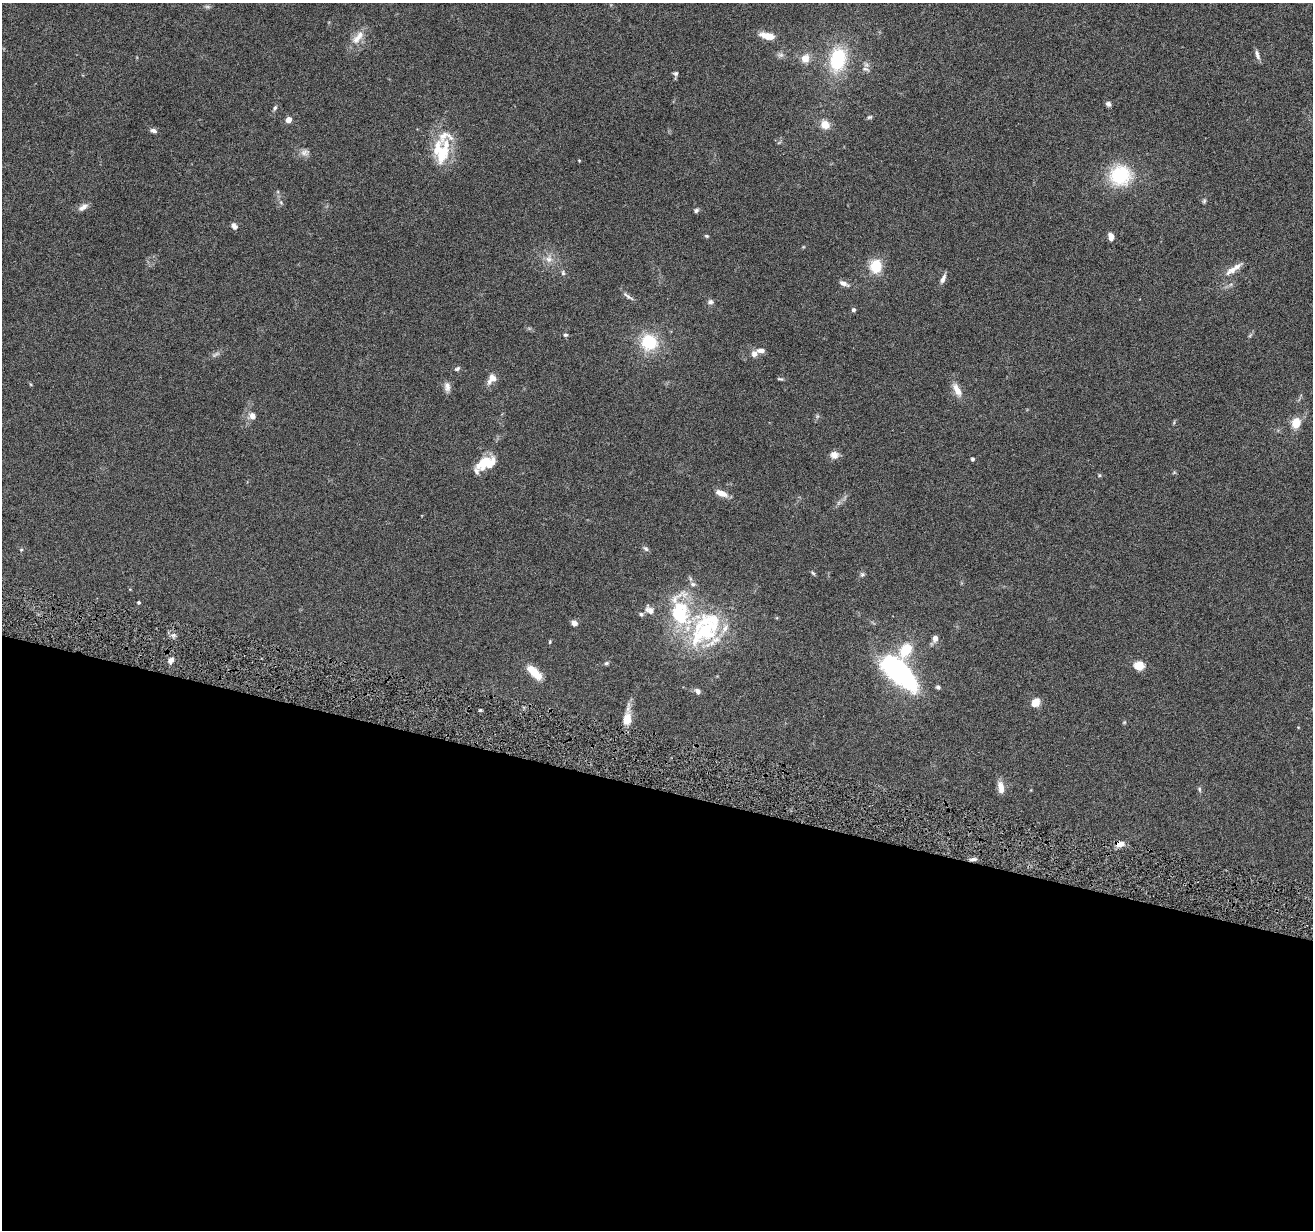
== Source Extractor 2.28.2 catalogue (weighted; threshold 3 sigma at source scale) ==
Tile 14 of 4 x 4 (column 2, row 4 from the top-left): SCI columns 1313-2623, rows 255-1482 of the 5244 x 5296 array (HDU 1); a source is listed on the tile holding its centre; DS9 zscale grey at full resolution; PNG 1315 x 1232 px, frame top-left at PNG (2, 3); no overlay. Shown black and unused: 36% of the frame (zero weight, under 4 of 8 exposures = <1% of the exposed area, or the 3 px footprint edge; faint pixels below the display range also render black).
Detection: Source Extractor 2.28.2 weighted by HDU 2 'WHT'; one run over the whole footprint, this tile lists its part. Background 0.0779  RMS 0.0044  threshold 0.0181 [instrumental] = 3 sigma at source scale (4.09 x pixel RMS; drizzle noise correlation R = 1.36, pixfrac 0.8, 0.05/0.05 arcsec/px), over >= 5 px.
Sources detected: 87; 2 too faint to see at this stretch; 1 inside a brighter object's white glare — not listed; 5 inside a brighter listed object's ellipse — not listed separately; the other 79 listed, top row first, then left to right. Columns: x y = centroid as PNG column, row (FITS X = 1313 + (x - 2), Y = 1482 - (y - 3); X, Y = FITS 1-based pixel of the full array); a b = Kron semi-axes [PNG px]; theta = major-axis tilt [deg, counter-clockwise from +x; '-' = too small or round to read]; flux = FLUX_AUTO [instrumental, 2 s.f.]
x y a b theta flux
207 7 8 4 -8 0.74
770 36 18 11 -22 3.9
358 37 23 10 51 5.2
1257 55 14 5 -74 1.5
805 58 10 8 68 4.2
838 59 25 17 80 25
865 69 11 4 -16 1.1
676 73 6 5 - 0.89
1108 104 7 5 -45 1.1
275 108 8 4 54 0.89
870 117 7 5 16 0.68
288 120 4 4 - 5.9
825 125 11 9 -27 4.4
153 130 8 5 -14 1.5
305 152 12 8 4 2
442 154 35 16 72 14
579 161 4 3 - 0.36
1120 175 21 20 - 25
1204 201 6 5 - 0.63
281 203 6 4 -20 0.6
83 207 12 7 34 2.2
696 210 6 5 - 0.91
234 226 8 6 -57 1.6
706 236 6 4 -26 0.57
1111 236 8 5 -73 2.6
549 259 11 9 85 2.9
876 266 13 11 82 11
1234 269 27 7 34 4
563 273 8 5 -72 0.85
943 278 12 5 69 1.9
843 283 13 6 -24 2
628 296 19 5 -35 1.5
710 302 8 7 - 1.3
854 310 5 4 - 1.1
565 335 6 5 - 0.77
649 342 18 18 - 17
761 351 11 6 -1 2
754 354 8 7 - 2.1
457 369 8 5 27 0.93
492 379 14 9 54 3.5
780 379 8 4 -11 0.6
447 387 14 8 -83 2.1
957 390 19 7 -63 4.3
252 416 7 6 - 2.8
817 416 5 5 - 0.62
1296 423 9 8 - 7.6
834 455 11 9 -2 2.5
973 459 4 3 - 0.82
485 463 23 11 30 12
1099 475 5 4 - 0.57
721 493 13 6 -21 4.2
838 503 7 4 71 0.79
646 549 8 6 -44 0.97
21 550 5 5 - 0.5
813 573 7 4 -48 0.63
862 574 7 7 - 0.89
693 584 8 6 -16 1.1
139 602 4 4 - 0.6
650 610 13 9 -39 2.9
641 614 7 5 -17 0.87
574 623 6 5 - 2.3
706 629 52 36 59 46
935 638 9 7 74 2
550 642 5 4 - 0.45
906 650 29 13 54 15
171 660 7 6 - 1.8
606 663 6 5 - 0.78
1139 665 10 9 - 5.3
534 672 18 8 -44 8.8
897 672 42 20 -48 63
938 687 6 5 - 0.82
697 691 7 6 - 1.7
1036 702 7 6 - 6.3
627 719 18 10 78 5.6
1124 722 6 5 - 0.47
1001 787 15 7 -80 3.4
1199 789 7 5 -73 0.74
1120 844 8 6 6 3.9
973 859 10 5 8 1.3
Overlapping masked pixels (flux is a lower limit): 2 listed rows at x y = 1120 844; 973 859
Unlisted compact peaks at least as high as the median listed source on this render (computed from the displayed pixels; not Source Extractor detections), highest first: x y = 480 710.